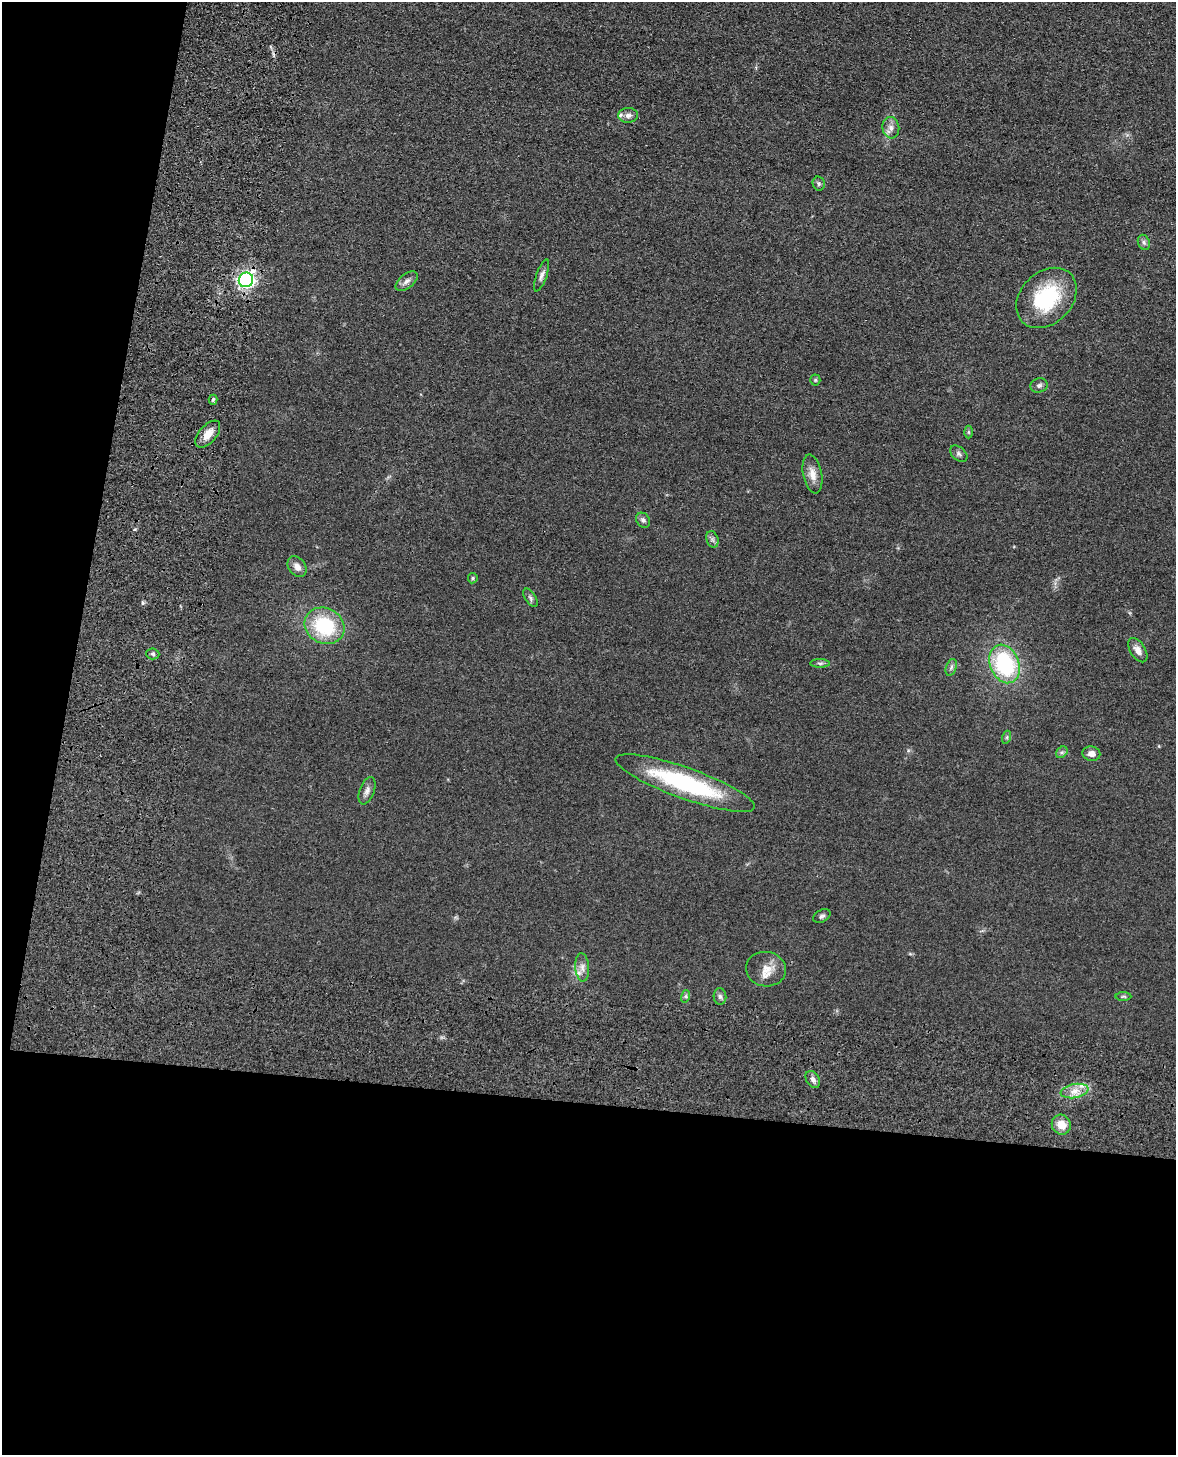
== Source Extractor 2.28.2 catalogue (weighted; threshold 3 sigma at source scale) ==
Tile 9 of 4 x 3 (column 1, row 3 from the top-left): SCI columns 19-1192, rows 156-1608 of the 4869 x 4885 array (HDU 1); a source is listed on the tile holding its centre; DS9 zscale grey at full resolution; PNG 1178 x 1457 px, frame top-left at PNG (2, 2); each listed source drawn as its Kron ellipse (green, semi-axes under 4 px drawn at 4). Shown black and unused: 30% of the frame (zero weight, under 3 of 4 exposures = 9% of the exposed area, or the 3 px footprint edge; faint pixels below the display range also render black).
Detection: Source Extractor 2.28.2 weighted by HDU 2 'WHT'; one run over the whole footprint, this tile lists its part. Background 0.0534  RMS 0.0086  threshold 0.0388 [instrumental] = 3 sigma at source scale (4.5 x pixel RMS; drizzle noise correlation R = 1.50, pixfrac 1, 0.05/0.05 arcsec/px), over >= 5 px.
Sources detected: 42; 2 inside a brighter listed object's ellipse — not listed separately; the other 40 listed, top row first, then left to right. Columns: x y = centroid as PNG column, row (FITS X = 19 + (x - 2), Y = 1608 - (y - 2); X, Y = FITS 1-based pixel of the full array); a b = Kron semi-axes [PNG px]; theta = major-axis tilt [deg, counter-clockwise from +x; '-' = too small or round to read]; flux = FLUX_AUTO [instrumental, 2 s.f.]
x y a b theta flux
628 115 10 7 2 3.7
891 128 11 8 -81 4.8
819 183 7 6 - 1.9
1144 242 8 6 -69 2.3
542 275 17 5 70 3.6
246 280 7 7 - 260
407 281 13 7 38 4.1
1046 298 34 25 45 61
815 380 5 5 - 1.1
1039 385 9 7 16 2.6
213 400 5 3 - 1.3
968 432 6 4 -90 1.1
208 434 16 8 49 9.3
959 454 10 6 -39 2.4
812 474 20 9 -79 8.5
643 520 8 6 -51 2.5
712 539 8 6 -73 2.5
297 567 11 8 -54 5.4
473 578 5 4 - 1.2
530 598 10 5 -57 2.3
324 626 20 17 -29 55
1138 650 13 7 -59 5.5
153 654 6 5 - 1.7
820 663 10 4 0 1.9
1005 664 20 14 -68 81
951 667 9 5 71 2.3
1007 737 6 4 72 1.3
1062 752 6 5 - 1.7
1091 754 9 7 -11 4.8
685 783 74 15 -20 100
367 791 14 7 70 4.1
822 916 9 6 30 2.2
582 967 14 7 -86 5.3
766 969 20 17 -8 13
686 996 6 4 72 1.3
720 996 8 6 -86 2.4
1123 996 8 3 0 1.1
813 1079 9 6 -59 3.3
1074 1091 14 7 10 7.7
1061 1125 10 9 - 11